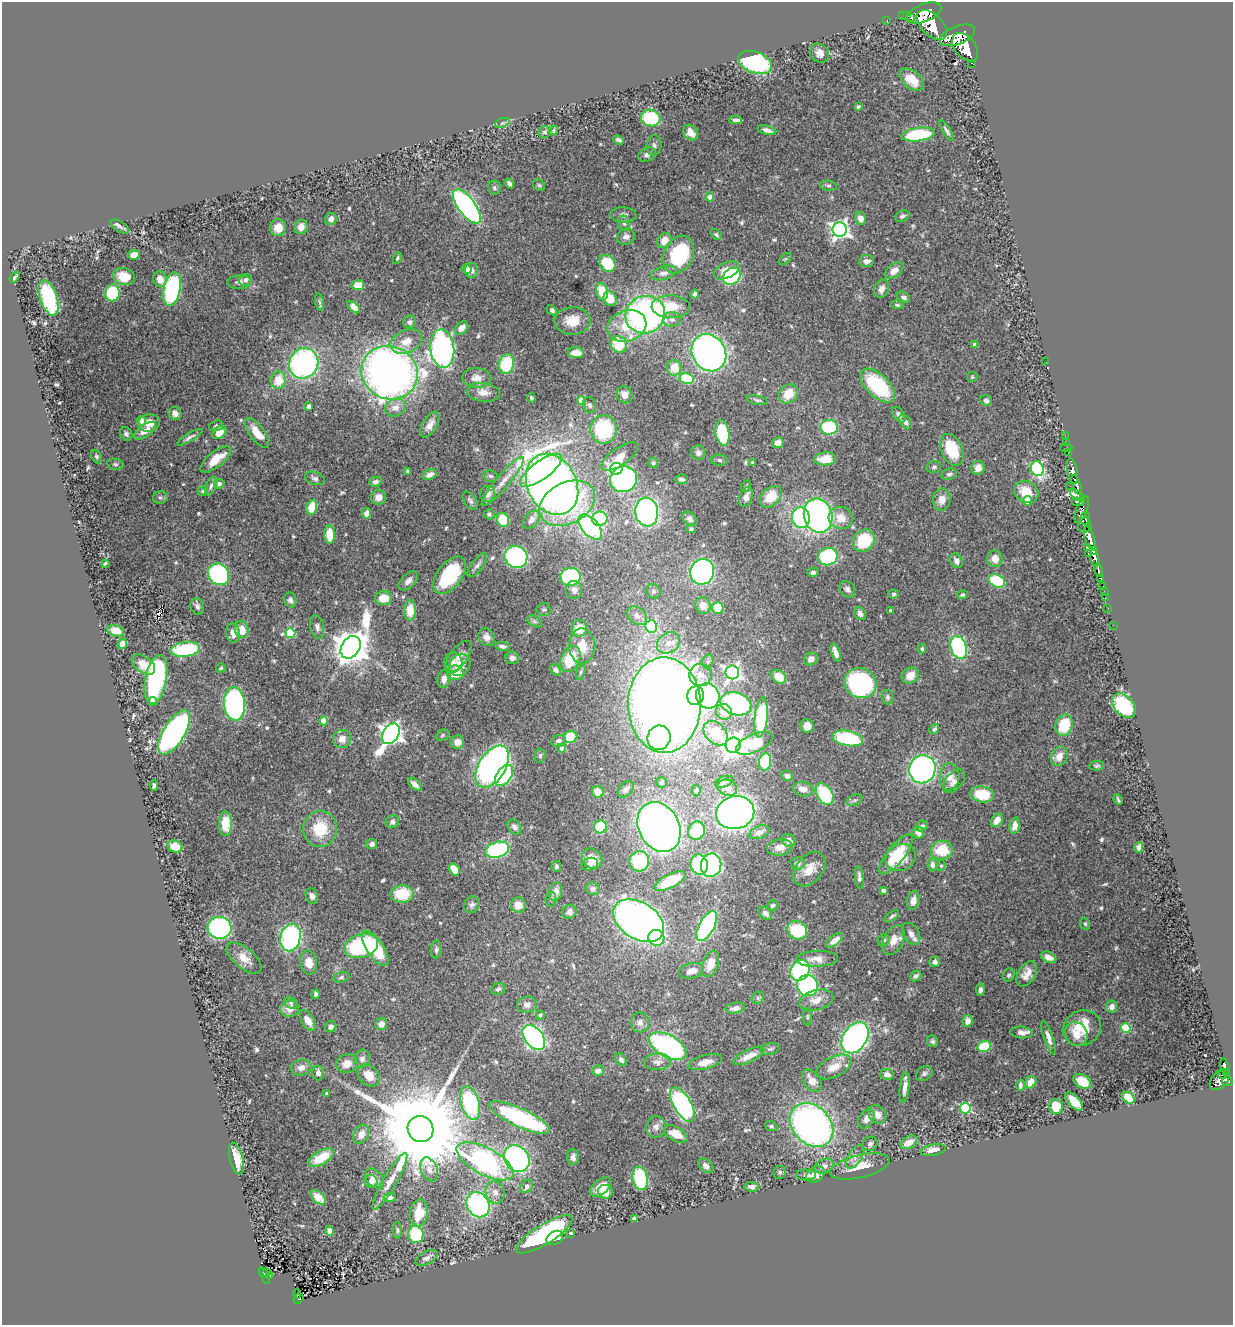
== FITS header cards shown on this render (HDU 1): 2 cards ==
NAXIS1  =                 1231
NAXIS2  =                 1323

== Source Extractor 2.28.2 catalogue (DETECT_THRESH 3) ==
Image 1231 x 1323 px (HDU 1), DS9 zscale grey, 1 PNG px = 1 image px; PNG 1235 x 1327 px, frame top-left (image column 1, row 1323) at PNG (2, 2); each listed source drawn as its Kron ellipse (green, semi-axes under 4 px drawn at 4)
Background 1.04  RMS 0.034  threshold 0.102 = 3 sigma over >= 5 px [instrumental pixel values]
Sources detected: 584; of the 584, the 500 brightest by FLUX_AUTO listed and drawn (84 fainter detections omitted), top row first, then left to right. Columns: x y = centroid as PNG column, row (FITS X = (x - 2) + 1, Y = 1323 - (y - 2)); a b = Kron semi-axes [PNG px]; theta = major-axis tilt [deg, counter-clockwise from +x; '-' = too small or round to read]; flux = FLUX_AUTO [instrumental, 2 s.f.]
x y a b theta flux
924 13 18 9 22 4400
906 15 3 2 - 22
902 16 2 2 - 10
910 18 2 2 - 540
887 20 3 2 - 13
932 25 18 10 -44 5000
957 35 19 9 21 5500
965 47 16 10 -50 5000
820 53 10 9 - 17
755 62 17 10 -20 280
972 63 3 3 - 67
912 80 14 8 -39 35
858 107 4 3 - 4.1
651 118 10 8 -14 130
736 120 6 3 2 7.4
502 123 8 4 19 4.6
554 130 5 4 - 3.8
767 130 9 4 -15 11
947 131 12 4 -59 6.4
545 132 6 6 - 5.2
691 133 8 6 -53 17
918 134 16 6 8 180
619 140 5 4 - 6
654 146 10 7 84 8.3
647 155 9 6 29 11
509 183 5 4 - 6.1
539 185 6 5 - 3.8
828 186 8 5 -8 4.8
494 188 7 6 - 5.5
710 197 4 4 - 26
467 206 20 8 -53 670
623 215 13 7 -2 11
902 216 7 5 25 6.3
331 219 6 6 - 14
861 219 6 5 - 16
624 223 8 6 -71 6.6
120 226 10 5 -31 7.3
301 227 7 6 - 16
278 228 8 8 - 25
840 230 7 7 - 930
716 235 6 4 -40 4.5
626 237 9 8 - 11
664 241 8 6 47 24
134 255 6 5 - 26
679 255 19 14 65 160
397 258 6 4 65 3.6
785 259 7 4 44 4.1
866 261 7 6 - 12
607 263 9 7 -46 83
467 269 5 4 - 25
727 270 13 7 26 37
472 271 7 6 - 9.4
894 271 11 6 39 21
664 273 13 6 15 14
732 276 9 7 39 180
15 277 6 3 55 5.8
124 277 11 8 -19 29
160 279 8 6 -77 26
246 280 6 5 - 7.8
239 282 12 7 3 9.6
358 285 6 5 - 36
172 289 17 8 78 350
881 289 9 7 68 14
602 291 8 5 -72 68
112 293 8 7 - 130
695 294 4 4 - 5.8
904 297 7 5 -31 7
49 298 18 8 -72 180
610 299 7 6 - 37
319 302 9 4 -80 5.1
897 305 6 4 -8 4.3
354 307 7 4 -46 48
671 307 19 11 -1 59
552 310 5 4 - 5.1
645 315 20 18 24 730
672 319 9 7 -1 10
572 321 18 13 2 37
410 322 6 6 - 7.2
627 326 20 15 17 67
462 328 8 5 45 15
406 341 17 11 24 32
619 344 9 8 - 75
975 345 4 4 - 14
442 349 19 12 -85 660
576 353 8 5 -4 19
709 353 19 16 -58 980
1046 362 3 2 - 10
304 363 15 14 - 500
506 364 10 7 73 120
674 368 8 7 - 48
390 373 29 26 -27 1600
972 377 5 5 - 3.8
477 378 14 10 -5 20
687 379 7 5 -12 99
278 380 9 7 76 47
878 386 21 11 -44 180
483 392 16 9 -6 23
788 394 10 8 45 47
625 395 8 7 - 17
531 398 5 4 - 3.8
581 400 4 4 - 44
757 400 11 4 -13 5.7
986 400 6 5 - 8
590 405 8 6 -73 5.7
309 406 4 4 - 13
395 408 10 8 20 20
175 413 7 6 - 12
899 415 9 5 -54 8.7
142 421 5 4 - 19
905 422 8 5 -52 8.5
149 423 11 9 8 24
430 425 14 7 58 18
216 426 7 5 18 5
829 427 9 7 -4 160
604 429 14 13 - 170
145 431 13 6 34 22
219 432 8 5 42 32
257 433 17 7 -53 46
722 433 13 7 -80 120
126 434 7 5 -54 6.1
1065 436 2 2 - 11
190 437 14 4 31 7.2
1066 442 2 2 - 16
778 443 6 5 - 12
1066 448 6 2 0 27
952 450 17 10 -65 84
698 453 7 7 - 9.2
1069 453 4 3 - 35
96 457 7 5 -64 4.8
620 457 22 9 34 28
215 459 18 7 39 52
825 459 11 6 3 37
719 460 8 5 -4 5.5
653 463 5 5 - 4.1
753 463 4 3 - 3.8
115 464 8 5 -10 5
934 467 7 6 - 5.1
978 468 7 6 - 19
616 469 6 6 - 410
1037 469 7 6 - 290
541 470 25 9 36 290
408 471 4 3 - 4.2
1072 471 13 5 -78 1100
949 474 8 5 19 5.7
430 475 7 5 25 11
491 476 7 5 -7 5.4
315 478 10 6 -18 8
624 479 14 12 23 380
682 479 6 5 - 7.4
375 482 6 5 - 8.5
503 482 31 6 50 32
219 484 5 4 - 8.3
552 484 32 24 -63 1900
1077 485 10 4 -74 1400
211 486 10 5 69 6.6
746 486 6 4 69 3.6
1070 486 2 2 - 13
203 491 5 4 - 3.5
1026 492 12 10 -32 47
488 494 8 7 - 19
1077 495 8 4 -34 360
160 497 7 6 - 5.9
378 497 7 7 - 18
746 497 10 6 70 14
771 497 12 8 46 54
942 499 11 9 83 19
470 501 10 6 -54 7
1028 501 5 4 - 27
1078 502 7 4 0 500
567 503 29 20 27 250
312 507 7 5 74 61
1082 510 14 5 69 670
647 512 14 11 -80 530
366 513 5 4 - 15
489 514 5 5 - 4.4
818 516 17 14 -77 800
801 518 10 9 - 210
841 518 12 11 - 32
1085 518 7 4 78 440
600 519 8 7 - 150
690 519 8 6 -46 10
503 520 7 6 - 73
531 520 10 7 53 10
1084 525 8 6 78 590
590 527 15 8 -48 260
691 529 5 4 - 4.3
1088 529 3 3 - 160
330 535 9 5 -88 47
1090 538 12 4 -73 2700
864 541 12 10 54 110
1087 547 4 3 - 120
1093 551 4 3 - 590
1088 553 3 2 - 21
516 557 12 11 - 330
828 557 10 8 17 210
1095 558 9 4 -76 1400
995 559 8 7 - 24
956 561 7 6 - 11
105 563 4 3 - 3.7
477 565 14 5 53 8.6
1098 570 7 3 -75 240
702 572 13 12 - 430
813 572 6 4 13 5.7
219 574 11 10 - 350
450 575 22 12 52 140
570 577 10 9 - 200
1100 578 3 3 - 200
408 581 12 6 46 13
997 581 9 6 -24 120
1103 587 3 3 - 44
847 589 9 7 -48 8.4
574 590 9 8 - 13
653 591 7 6 - 6.2
1104 591 2 2 - 11
894 594 5 4 - 3.7
962 595 5 4 - 5
1105 597 2 2 - 12
384 598 8 7 - 41
290 600 7 6 - 8.9
197 606 8 6 -70 8.3
703 606 8 7 - 19
718 608 6 5 - 59
1108 608 2 2 - 4.6
410 610 10 6 88 37
544 610 7 6 - 5.7
890 611 4 3 - 6.9
860 614 7 5 -60 11
637 616 11 8 -39 14
534 621 8 5 -32 5.3
1113 625 2 2 - 6.8
651 626 6 6 - 220
317 627 12 6 -78 9.5
579 628 8 7 - 37
242 630 8 7 - 36
115 631 9 5 -14 24
233 633 10 7 -83 18
290 633 5 4 - 120
487 637 9 7 -65 15
668 643 12 10 37 23
122 644 5 4 - 15
502 646 7 4 -8 7.1
582 646 17 13 -88 41
351 647 12 9 57 5500
959 647 12 7 -72 360
186 649 14 7 7 190
922 649 5 4 - 3.9
836 653 9 4 -70 15
459 657 18 9 53 22
512 658 7 6 - 11
570 659 14 9 64 73
811 659 7 6 - 13
708 661 7 5 74 5.2
453 662 10 9 - 14
143 664 13 8 -35 35
460 665 11 10 - 27
221 668 5 4 - 3.5
555 670 6 5 - 8
581 672 8 4 72 3.9
732 672 7 6 - 690
455 673 8 7 - 53
700 675 11 11 - 22
910 676 9 7 35 27
779 677 8 6 -37 34
156 679 25 10 79 400
444 679 9 6 81 18
860 683 16 15 - 290
696 696 9 8 - 220
708 696 13 11 -66 370
887 697 7 5 -80 4.8
152 701 4 4 - 16
234 704 17 10 -85 670
736 704 16 11 -18 310
664 705 48 36 -89 3300
1124 706 14 9 -48 190
724 712 8 7 - 20
761 717 20 6 84 150
324 721 4 4 - 47
1064 725 11 8 72 76
807 726 7 6 - 24
934 729 5 4 - 4.1
174 733 25 10 59 590
716 733 14 10 -46 59
391 734 11 7 57 1600
442 735 7 5 24 4.2
571 737 7 6 - 87
659 738 12 11 - 310
848 738 15 7 -10 200
342 739 9 9 - 19
559 741 7 6 - 8.4
457 742 7 6 - 18
754 743 20 9 24 80
733 745 8 7 - 2300
561 748 4 4 - 10
540 756 7 5 88 4.7
1059 756 10 8 64 23
765 762 9 6 81 110
1097 766 7 4 6 4.2
492 767 23 13 58 770
922 769 14 13 - 780
504 775 12 7 55 230
787 776 6 5 - 7.7
950 777 13 9 88 26
954 781 14 8 48 11
662 782 5 5 - 4.6
724 782 10 5 21 6.8
415 784 8 4 -41 11
154 786 5 3 - 4.3
727 788 10 8 -25 17
626 789 9 6 47 8.3
803 789 10 7 -12 20
696 790 6 4 88 3.7
598 792 6 5 - 24
825 794 12 7 -60 140
982 794 12 8 -10 81
855 800 8 5 26 5.9
1118 800 6 2 -66 3.6
735 813 19 16 14 1200
997 820 7 5 57 18
392 822 7 6 - 8.2
225 824 12 6 89 51
922 826 6 5 - 6.1
1015 826 8 5 74 21
515 827 8 6 -52 13
600 827 6 6 - 110
659 827 26 20 -62 1900
320 829 18 17 - 81
697 831 9 8 - 97
759 832 10 6 22 16
918 833 6 5 - 11
789 841 7 6 - 13
372 844 5 5 - 10
175 846 7 6 - 41
780 847 13 8 7 20
1139 847 5 4 - 9.7
497 850 12 7 16 290
942 850 11 9 8 68
896 854 24 8 52 85
901 857 15 13 23 44
592 859 11 9 -46 31
639 861 10 10 - 140
798 863 7 6 - 8
590 864 8 6 19 9.1
699 865 10 8 -74 180
711 865 12 10 77 410
932 865 6 5 - 9.1
556 866 5 5 - 5.3
941 866 5 4 - 3.7
454 869 6 5 - 38
809 869 19 13 50 35
859 877 11 4 -84 8.3
670 881 17 7 27 130
593 889 7 6 - 8.4
883 890 4 3 - 10
555 892 9 6 75 20
402 894 11 8 3 80
312 896 8 6 -66 8.9
551 899 7 5 89 4.7
913 900 9 6 76 17
472 905 9 7 57 8.1
518 905 8 7 - 26
772 905 6 5 - 5
569 912 7 6 - 10
765 913 7 5 -43 10
892 916 8 4 34 5.1
639 921 28 18 -32 1400
1085 924 6 5 - 3.9
707 926 16 7 61 360
220 928 12 11 - 340
797 930 10 9 - 100
911 934 12 7 -58 14
291 937 14 10 76 390
656 938 8 8 - 93
835 940 10 5 38 26
883 940 6 5 - 7
894 940 16 10 66 26
361 946 17 11 17 240
375 948 20 8 -56 110
436 950 9 5 87 5.5
1049 957 8 5 -26 16
244 958 21 10 -40 28
817 959 21 8 2 23
935 962 5 5 - 8
309 963 12 8 -81 32
710 964 13 7 71 38
800 970 11 9 51 290
691 971 13 7 14 21
1027 974 14 8 58 21
1009 975 7 5 68 5.7
916 976 6 4 42 5.9
341 977 8 5 17 5.6
807 986 10 10 - 300
498 989 7 5 25 6.3
980 990 6 4 81 6.7
315 994 5 3 - 5.4
758 998 6 5 - 4.8
816 1000 17 10 14 27
291 1003 7 5 -33 5.3
527 1005 10 8 12 12
1112 1007 6 5 - 12
735 1008 10 5 12 15
290 1009 9 8 - 22
540 1015 4 4 - 5.9
807 1017 9 4 90 3.8
308 1020 11 6 -59 21
968 1021 6 5 - 14
640 1022 10 9 - 12
381 1024 6 6 - 17
331 1027 6 5 - 8
1082 1028 19 17 28 73
1126 1028 5 4 - 130
1021 1033 11 6 -6 12
1076 1034 12 11 - 29
534 1037 14 9 -52 490
855 1038 17 11 56 710
1049 1038 17 4 -72 13
932 1041 6 5 - 4.4
668 1046 20 11 -30 440
984 1046 7 5 23 100
770 1049 9 5 14 6.1
749 1056 17 6 26 26
362 1059 9 8 - 11
621 1060 7 5 -56 6.8
658 1062 13 8 4 13
705 1062 17 7 15 26
347 1064 11 9 18 23
834 1067 19 10 27 35
1225 1067 8 4 -75 120
301 1068 10 8 9 12
598 1071 6 5 - 12
1226 1072 4 3 - 140
318 1073 7 6 - 11
887 1074 7 5 -13 12
924 1074 9 6 33 6.2
369 1075 12 9 -47 29
1222 1075 4 2 - 84
1220 1080 12 8 48 690
812 1081 12 8 -53 24
1082 1081 10 6 -33 48
1227 1081 5 4 - 450
1031 1082 6 5 - 24
1020 1085 5 3 - 7.2
905 1087 15 5 83 18
327 1093 3 3 - 4.7
1128 1098 7 5 -41 60
1074 1101 11 5 -47 37
470 1103 17 9 -73 230
682 1105 19 8 -60 440
1056 1107 7 6 - 38
965 1108 5 5 - 240
877 1114 10 8 -49 19
520 1118 33 9 -25 290
866 1119 10 7 60 13
812 1125 24 19 -46 950
771 1126 6 5 - 4.2
656 1127 11 9 82 12
420 1129 13 12 - 60000
361 1134 10 7 62 19
676 1134 13 7 -30 40
909 1142 9 6 30 29
870 1144 7 7 - 7.3
933 1150 13 5 10 22
573 1157 8 6 -89 9.4
855 1157 13 6 59 12
236 1158 16 6 -76 43
321 1158 14 6 30 63
517 1159 14 12 -52 640
485 1161 31 13 -28 520
706 1166 9 5 -42 11
824 1166 10 7 25 14
860 1166 30 11 14 46
429 1169 12 8 -66 16
780 1172 7 6 - 5
815 1174 10 7 35 23
806 1175 10 5 -1 7
640 1178 12 7 -79 150
374 1179 11 7 -51 17
390 1181 32 7 60 30
371 1182 7 6 - 9
527 1186 7 5 56 11
601 1187 12 7 38 35
752 1187 7 5 -6 9.5
495 1192 11 9 -76 18
605 1192 7 7 - 23
318 1197 9 5 -42 20
390 1198 6 4 2 9.8
478 1205 13 11 -59 370
419 1213 13 9 80 61
634 1218 4 3 - 4.6
397 1230 8 4 -90 4.4
330 1231 5 4 - 12
571 1233 3 3 - 4.6
416 1234 9 7 -78 140
544 1234 32 10 32 300
555 1238 9 6 33 42
427 1258 12 6 28 9.8
266 1273 4 2 - 5.5
265 1275 9 3 -67 49
270 1276 3 2 - 5.6
297 1294 5 4 - 11
299 1299 6 3 52 46
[84 fainter detections neither listed nor drawn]